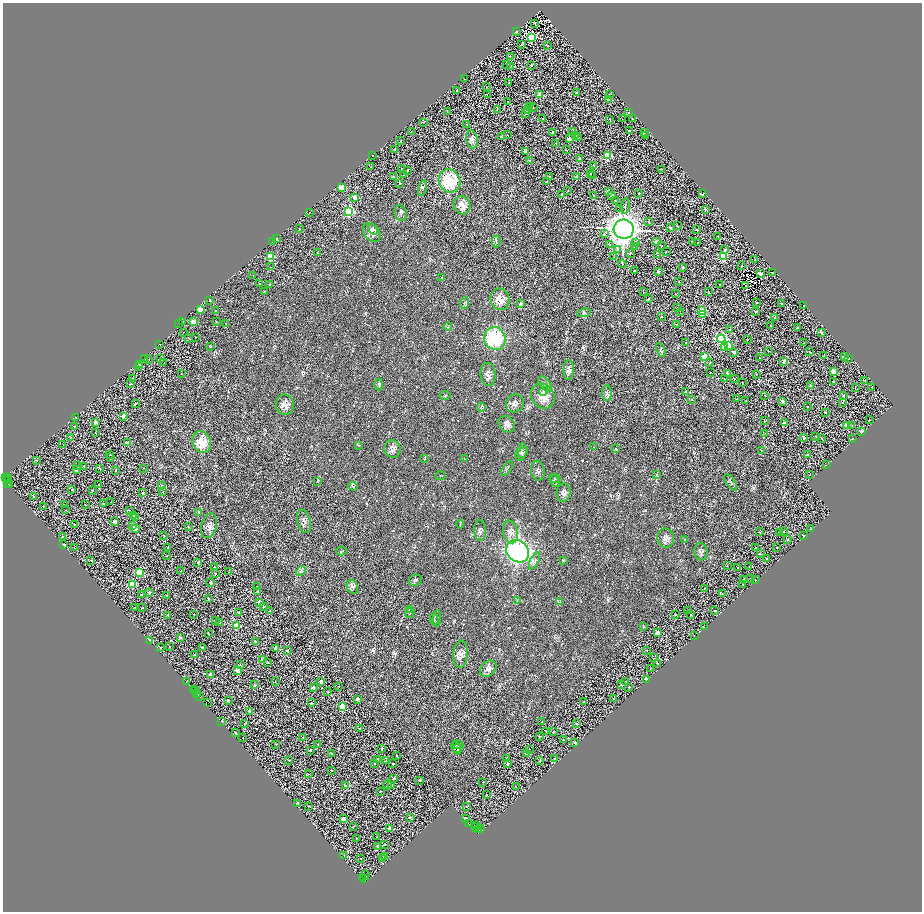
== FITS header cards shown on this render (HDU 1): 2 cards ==
NAXIS1  =                 1839
NAXIS2  =                 1819

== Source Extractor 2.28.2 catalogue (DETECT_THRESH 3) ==
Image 1839 x 1819 px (HDU 1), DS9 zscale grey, zoomed out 1/2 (1 PNG px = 2 x 2 image px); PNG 924 x 914 px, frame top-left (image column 2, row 1818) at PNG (3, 3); each listed source drawn as its Kron ellipse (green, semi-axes under 4 px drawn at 4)
Background 1.73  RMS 3.5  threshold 10.4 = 3 sigma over >= 5 px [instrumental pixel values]
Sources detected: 884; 182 cannot appear on this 1/2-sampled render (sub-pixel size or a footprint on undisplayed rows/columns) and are neither listed nor drawn; of the other 702, the 500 brightest by FLUX_AUTO listed and drawn (202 fainter detections omitted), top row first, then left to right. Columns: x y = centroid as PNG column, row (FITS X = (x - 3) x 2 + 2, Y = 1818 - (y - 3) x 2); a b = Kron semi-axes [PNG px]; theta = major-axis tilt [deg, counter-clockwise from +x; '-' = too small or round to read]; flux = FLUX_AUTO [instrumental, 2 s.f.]
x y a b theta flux
535 23 3 2 - 590
517 32 2 2 - 1200
531 37 4 3 - 38000
521 44 2 2 - 520
548 46 2 2 - 1000
510 56 2 2 - 790
506 64 2 1 - 440
531 65 2 2 - 1600
510 66 2 2 - 570
464 79 2 1 - 730
508 83 2 2 - 390
486 87 2 1 - 340
456 91 2 2 - 420
576 92 2 2 - 1800
487 94 2 1 - 320
540 95 2 2 - 15000
609 95 2 2 - 710
608 99 2 2 - 3300
508 102 2 2 - 550
530 106 2 1 - 350
533 108 2 2 - 450
527 109 2 2 - 300
497 110 2 2 - 330
447 111 2 2 - 830
628 112 2 1 - 580
525 113 2 2 - 3600
542 118 2 2 - 1200
610 119 2 2 - 820
622 119 2 1 - 320
632 119 2 2 - 940
424 122 2 1 - 320
467 125 2 2 - 490
630 130 2 1 - 510
573 131 4 2 - 440
411 132 2 2 - 950
553 132 2 2 - 3100
644 132 4 2 - 410
507 135 2 2 - 370
575 135 2 1 - 450
645 136 2 2 - 2900
501 137 2 2 - 1300
578 137 2 1 - 340
472 139 9 5 -80 2900
569 139 2 2 - 6500
401 141 2 2 - 350
556 143 2 2 - 1400
394 149 2 2 - 1100
567 150 3 1 - 380
526 152 3 2 - 9600
372 155 2 2 - 440
608 156 3 3 - 41000
580 159 3 2 - 1500
530 161 2 2 - 850
594 165 2 1 - 390
371 167 2 2 - 1200
401 168 2 2 - 400
661 169 3 2 - 310
408 171 2 2 - 630
590 174 2 2 - 1400
403 175 2 1 - 670
592 176 2 1 - 320
393 177 2 1 - 370
549 177 2 2 - 2600
577 177 2 2 - 5300
449 181 12 10 -63 32000
546 182 2 2 - 1000
400 183 2 2 - 720
342 188 2 2 - 13000
423 188 8 3 75 1300
568 191 2 2 - 430
608 191 2 2 - 8800
639 193 2 2 - 2300
703 194 2 2 - 380
561 195 2 2 - 3900
611 195 2 2 - 8200
594 196 2 2 - 920
355 197 2 2 - 6100
615 201 2 1 - 610
462 205 9 8 - 5800
625 206 8 2 82 930
620 209 2 2 - 370
705 209 2 2 - 1400
349 211 3 3 - 98000
309 212 2 1 - 340
401 213 8 6 -76 1500
648 221 2 2 - 350
677 226 2 1 - 540
671 228 2 2 - 3000
299 229 2 2 - 690
373 229 6 4 -53 1200
624 229 10 9 - 750000
697 230 2 2 - 490
372 233 10 7 -49 4800
605 234 3 3 - 680
717 236 2 2 - 550
276 238 2 2 - 1500
496 241 6 1 90 400
693 241 2 2 - 1300
273 242 2 2 - 2400
656 242 2 2 - 4100
635 243 3 2 - 580
697 243 2 2 - 510
610 245 2 2 - 610
634 246 2 2 - 350
661 246 3 2 - 350
618 249 2 2 - 4300
725 250 2 2 - 2400
666 252 2 1 - 340
317 253 2 2 - 460
630 253 2 2 - 480
657 255 2 2 - 700
271 256 3 2 - 33000
614 257 2 1 - 400
724 257 3 3 - 34000
755 260 2 2 - 1800
622 264 4 2 - 340
741 266 2 2 - 1300
271 267 2 1 - 320
683 267 2 2 - 1600
635 271 2 1 - 530
658 272 2 2 - 2700
773 273 2 2 - 690
760 274 2 2 - 11000
253 276 2 1 - 410
442 277 4 2 - 450
679 281 2 1 - 390
260 284 2 2 - 1500
269 284 2 2 - 540
719 284 2 1 - 320
745 286 2 2 - 350
264 291 2 2 - 860
643 292 2 1 - 370
708 292 2 2 - 1600
675 294 2 2 - 450
500 299 11 9 -76 8300
649 299 2 2 - 1400
210 301 2 2 - 810
464 303 6 3 68 850
757 303 2 2 - 870
521 304 4 3 - 940
781 304 2 2 - 1200
803 306 2 1 - 440
677 308 2 2 - 320
200 309 2 2 - 15000
215 310 2 2 - 550
701 311 3 2 - 16000
755 312 2 2 - 1500
584 313 7 3 9 1000
681 313 3 2 - 550
702 314 3 3 - 33000
662 317 2 2 - 710
775 318 2 2 - 1300
216 321 3 2 - 310
183 322 3 1 - 1800
193 322 2 2 - 9800
179 323 2 1 - 1500
226 323 2 2 - 600
677 324 2 2 - 480
770 325 2 2 - 840
448 327 4 2 - 390
797 327 2 2 - 390
730 329 2 2 - 630
183 332 2 2 - 690
822 333 2 2 - 2600
196 337 2 1 - 420
189 338 2 2 - 420
495 338 11 10 - 45000
721 339 4 4 - 100000
747 339 2 1 - 390
686 343 2 2 - 810
804 343 2 2 - 390
160 344 2 1 - 380
210 346 2 2 - 1500
728 346 2 2 - 14000
724 347 2 2 - 5400
661 350 7 4 -64 1200
768 351 2 1 - 350
734 352 3 2 - 4500
809 352 2 1 - 300
824 356 2 2 - 480
704 357 2 2 - 14000
844 357 2 2 - 1800
759 358 2 2 - 810
849 358 2 2 - 700
145 359 2 2 - 1200
149 359 2 2 - 300
161 359 2 2 - 1100
710 362 2 2 - 600
783 362 2 2 - 3100
164 363 2 2 - 350
140 365 2 2 - 590
138 367 2 2 - 700
569 370 10 5 88 2800
710 372 2 1 - 320
834 372 2 2 - 12000
181 373 2 2 - 520
727 373 2 2 - 5000
488 374 11 7 -84 3900
756 374 2 1 - 340
132 378 2 2 - 440
724 379 2 1 - 360
734 379 2 2 - 520
865 380 2 1 - 460
833 382 2 2 - 780
742 383 2 1 - 380
131 384 2 2 - 620
379 384 6 3 -90 940
545 384 9 5 -53 2000
811 385 2 2 - 4100
872 387 2 1 - 310
855 388 2 1 - 480
544 391 4 3 - 1100
685 391 2 2 - 380
607 393 8 5 -89 1900
445 395 5 2 - 520
765 395 2 2 - 920
543 396 13 11 -55 12000
844 396 2 2 - 2100
737 399 2 1 - 330
691 400 2 2 - 330
746 401 2 2 - 1200
782 401 2 2 - 5000
515 403 9 8 - 3000
843 403 2 2 - 1300
135 404 2 2 - 960
285 405 10 9 - 5400
481 407 5 1 - 380
807 407 2 2 - 640
825 412 2 2 - 620
123 416 3 2 - 4500
76 418 2 1 - 370
869 420 2 1 - 310
764 421 2 2 - 520
95 422 2 2 - 7000
784 423 2 2 - 6000
507 424 9 7 -46 3100
852 425 3 2 - 430
74 426 2 2 - 1100
846 426 2 2 - 8600
862 432 2 2 - 9000
95 433 2 1 - 420
765 433 2 2 - 560
816 437 2 2 - 450
70 438 2 2 - 300
803 438 2 2 - 1400
822 438 2 2 - 440
852 438 2 1 - 310
202 442 11 9 -67 12000
127 443 2 2 - 4600
63 444 2 1 - 460
359 445 3 2 - 340
594 447 2 2 - 300
392 449 9 8 - 3000
616 449 2 2 - 690
761 451 3 3 - 370
521 452 9 5 75 2000
523 453 6 3 52 1400
109 455 2 2 - 310
807 455 2 2 - 2000
110 458 2 2 - 1000
425 458 4 2 - 440
465 458 3 3 - 400
37 460 2 2 - 890
826 465 2 1 - 630
78 466 2 2 - 570
84 466 2 2 - 2600
99 468 2 2 - 470
143 468 2 1 - 370
76 469 2 2 - 3300
507 469 8 3 54 1100
115 470 2 2 - 550
538 471 10 6 -81 2200
657 474 3 2 - 340
810 475 2 1 - 310
441 476 5 2 - 540
5 478 3 1 - 680
8 478 3 2 - 5700
556 479 5 2 - 500
7 480 2 2 - 1900
554 481 7 2 -60 890
318 482 3 2 - 330
731 482 9 3 -55 1100
8 483 2 2 - 2100
9 485 2 1 - 3100
98 485 2 2 - 710
162 485 2 2 - 510
353 486 4 3 - 980
72 489 3 2 - 520
92 490 2 2 - 690
163 492 2 2 - 640
143 493 2 2 - 1600
564 493 9 7 84 2600
33 496 2 2 - 1200
111 502 2 1 - 360
64 504 2 2 - 500
103 504 3 2 - 1100
85 505 2 1 - 540
44 506 2 1 - 380
66 510 2 1 - 370
129 510 2 2 - 360
199 512 3 2 - 300
133 516 2 2 - 5000
136 518 2 2 - 1400
304 521 12 6 -75 2800
115 522 2 2 - 5200
75 524 2 2 - 1000
460 524 4 3 - 520
133 526 2 2 - 4700
209 526 12 8 74 4100
188 527 2 2 - 420
135 528 2 2 - 5600
811 529 2 2 - 410
480 530 10 6 -88 1800
510 532 11 7 -76 4100
759 532 2 2 - 500
779 532 2 2 - 570
784 532 2 2 - 700
164 535 2 2 - 690
803 536 3 2 - 330
62 537 2 2 - 350
666 538 10 8 -79 3200
684 539 3 2 - 310
788 539 2 2 - 1100
64 545 2 2 - 3000
168 547 2 2 - 570
777 547 2 1 - 400
74 548 2 2 - 840
756 548 2 1 - 350
341 551 5 2 - 450
518 551 12 10 -42 140000
701 552 9 6 -84 1900
761 554 3 2 - 370
166 556 2 2 - 530
767 558 2 2 - 1800
91 560 2 2 - 390
563 560 3 2 - 500
535 561 9 4 64 2100
198 563 2 1 - 950
727 566 2 1 - 320
214 567 3 2 - 710
749 567 2 1 - 330
738 568 3 2 - 520
181 571 2 1 - 360
301 571 5 3 - 1100
139 572 3 3 - 37000
228 572 2 2 - 470
215 574 2 2 - 1300
751 579 2 2 - 770
415 580 7 5 24 1400
744 580 2 2 - 1700
755 580 2 1 - 390
210 583 2 2 - 2800
132 584 3 3 - 36000
743 584 2 2 - 370
256 586 2 1 - 360
352 587 7 5 -62 1900
704 588 2 2 - 790
149 592 2 2 - 2700
258 592 2 2 - 2900
722 593 3 2 - 510
141 595 2 2 - 1600
167 596 2 2 - 1300
209 599 2 2 - 1600
517 600 4 2 - 340
260 602 2 2 - 4800
560 602 3 3 - 580
264 606 2 2 - 1300
135 608 2 2 - 1300
142 608 2 2 - 1500
409 610 3 2 - 390
714 610 2 2 - 2100
270 611 2 2 - 1000
688 611 2 1 - 510
238 612 2 2 - 2400
410 613 5 2 - 590
194 614 2 2 - 580
675 614 2 2 - 870
691 614 2 2 - 390
168 615 2 2 - 560
437 618 8 4 86 1400
434 619 5 3 - 760
215 621 2 2 - 2000
220 623 2 2 - 410
236 626 3 2 - 23000
644 627 3 2 - 360
704 627 2 1 - 5300
208 633 3 2 - 1400
658 633 2 2 - 15000
694 636 2 1 - 510
180 637 2 2 - 2600
149 640 2 2 - 650
256 642 2 2 - 1800
161 647 2 2 - 680
169 647 2 1 - 350
202 648 2 2 - 1900
276 649 2 2 - 10000
287 650 2 2 - 920
647 650 2 1 - 480
460 654 13 7 86 4800
194 655 2 2 - 660
654 658 2 1 - 640
262 659 2 2 - 4700
267 662 2 2 - 690
657 663 2 2 - 320
240 665 3 2 - 380
488 669 9 7 44 3100
650 669 2 1 - 2200
238 670 2 2 - 16000
210 674 2 2 - 5500
646 679 2 2 - 6500
186 682 2 1 - 660
275 682 2 2 - 330
321 682 3 2 - 3400
625 682 2 1 - 420
255 685 3 2 - 600
622 685 2 2 - 1400
339 686 2 2 - 480
629 687 2 2 - 440
313 688 2 2 - 3900
193 690 3 1 - 450
196 690 2 1 - 870
328 692 2 2 - 1900
196 693 2 1 - 1500
199 697 4 1 - 2600
358 699 2 2 - 6100
613 699 2 2 - 1200
228 700 4 2 - 430
584 701 2 2 - 400
207 703 2 1 - 4200
311 703 2 2 - 1100
342 707 3 3 - 29000
249 711 2 2 - 1300
222 722 2 1 - 11000
542 722 2 2 - 580
244 723 2 2 - 480
576 723 2 2 - 1200
359 729 2 2 - 470
546 731 2 2 - 830
553 732 2 2 - 2100
236 733 2 2 - 860
539 736 2 2 - 1200
243 737 2 1 - 310
303 737 2 2 - 460
563 740 2 2 - 440
575 742 2 2 - 2400
276 744 2 2 - 440
318 744 2 2 - 360
458 745 5 3 - 780
456 747 6 3 -61 960
382 748 2 2 - 1000
457 749 5 3 - 1000
529 749 2 1 - 340
310 750 2 2 - 850
526 753 2 2 - 1800
332 754 2 2 - 1100
396 756 2 2 - 750
506 758 2 2 - 430
554 758 2 1 - 350
289 760 2 1 - 390
377 760 2 2 - 2800
386 761 2 2 - 1700
540 761 2 2 - 580
374 763 2 2 - 780
393 763 2 2 - 1100
508 764 2 2 - 980
331 771 2 1 - 360
308 774 2 1 - 540
394 778 2 2 - 790
420 780 2 2 - 2500
483 782 2 2 - 400
388 785 4 2 - 530
392 785 3 3 - 400
346 786 2 2 - 830
516 787 2 2 - 440
380 791 2 1 - 310
486 795 2 2 - 630
297 803 2 2 - 2900
308 806 2 2 - 330
467 807 2 2 - 850
410 817 3 2 - 490
465 818 2 2 - 1800
343 819 2 2 - 6700
469 824 2 1 - 2700
476 825 2 1 - 2700
353 827 3 1 - 600
476 827 2 1 - 1200
389 829 2 2 - 5100
479 829 2 1 - 3700
481 829 2 1 - 2600
377 837 2 2 - 630
356 838 2 2 - 590
384 845 3 2 - 410
378 846 2 2 - 4200
344 855 2 1 - 350
385 856 2 2 - 2000
361 858 2 2 - 780
383 859 2 2 - 520
365 874 2 1 - 13000
363 877 2 1 - 410
365 878 2 1 - 3200
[202 fainter detections neither listed nor drawn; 182 sub-pixel or undisplayed-footprint detections neither listed nor drawn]